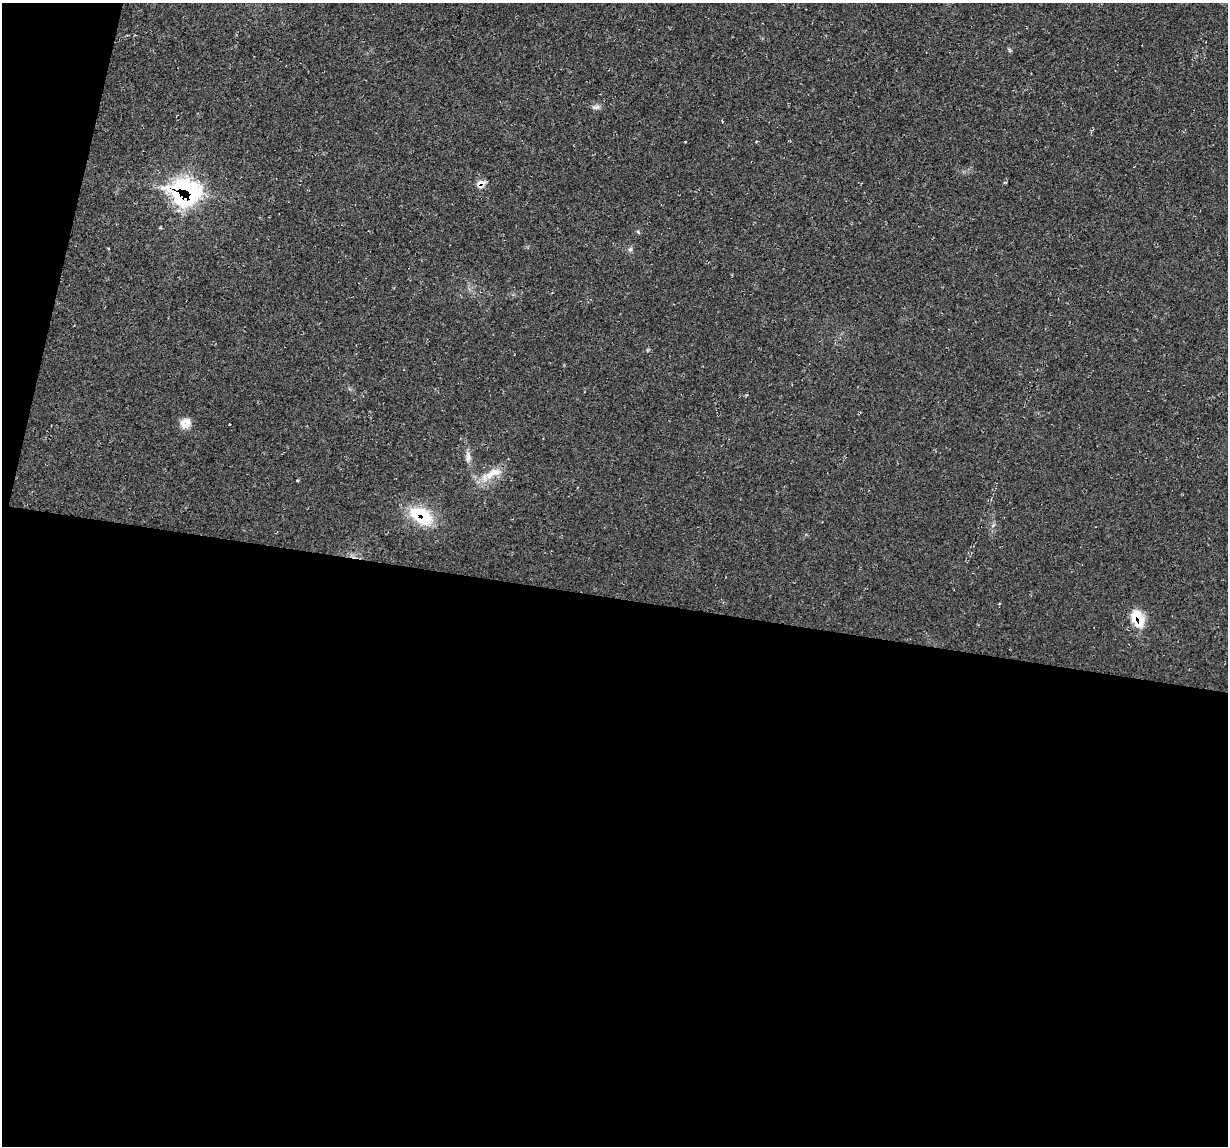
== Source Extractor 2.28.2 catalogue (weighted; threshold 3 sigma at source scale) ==
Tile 13 of 4 x 4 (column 1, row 4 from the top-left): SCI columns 1-1226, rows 117-1260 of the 4905 x 4926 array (HDU 1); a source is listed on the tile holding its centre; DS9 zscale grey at full resolution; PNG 1230 x 1148 px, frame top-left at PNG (2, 3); no overlay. Shown black and unused: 50% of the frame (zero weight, under 2 of 3 exposures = <1% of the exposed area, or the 3 px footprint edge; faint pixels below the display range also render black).
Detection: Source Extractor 2.28.2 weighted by HDU 2 'WHT'; one run over the whole footprint, this tile lists its part. Background 0.0197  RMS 0.006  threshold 0.0268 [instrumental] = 3 sigma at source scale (4.5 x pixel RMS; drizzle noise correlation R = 1.50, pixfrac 1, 0.05/0.05 arcsec/px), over >= 5 px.
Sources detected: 11; all 11 listed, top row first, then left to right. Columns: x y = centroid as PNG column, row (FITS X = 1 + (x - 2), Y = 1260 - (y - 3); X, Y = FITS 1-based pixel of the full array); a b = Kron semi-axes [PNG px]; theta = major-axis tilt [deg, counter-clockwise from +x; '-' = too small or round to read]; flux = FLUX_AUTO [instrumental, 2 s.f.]
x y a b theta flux
596 107 12 6 1 2
1005 182 5 3 - 0.6
481 183 16 7 6 3.7
186 191 19 16 -11 140
638 232 7 3 -45 0.7
630 249 6 5 - 1.3
185 423 12 10 46 6.6
468 457 16 7 -88 3.4
492 473 41 10 32 11
421 516 31 18 -30 26
1138 618 20 14 -67 15
Overlapping masked pixels (flux is a lower limit): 4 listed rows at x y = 481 183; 186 191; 421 516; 1138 618